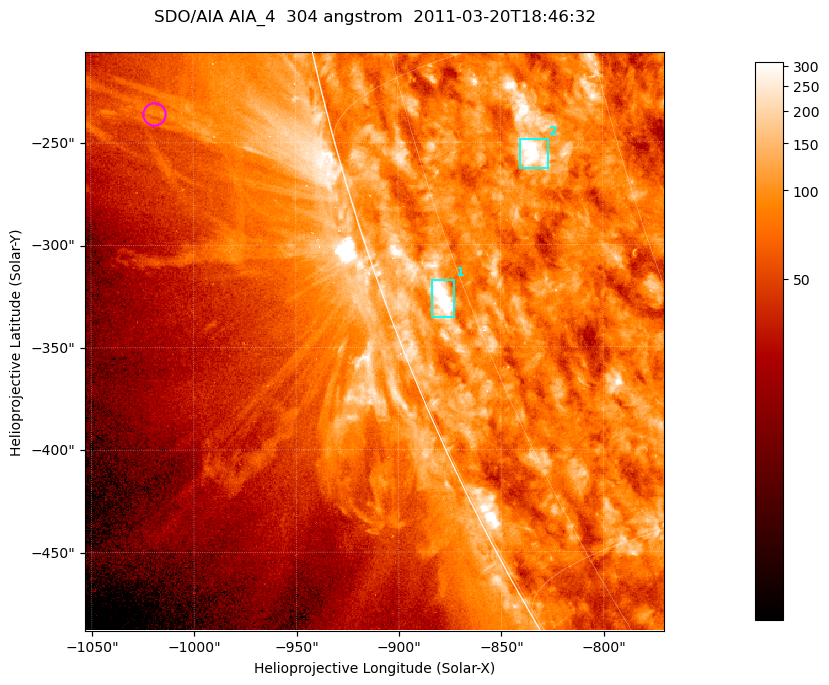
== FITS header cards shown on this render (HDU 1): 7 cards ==
TELESCOP= 'SDO/AIA '           / For AIA: SDO/AIA
INSTRUME= 'AIA_4   '           / For AIA: AIA_ATA1, AIA_ATA2, AIA_ATA3 or AIA_AT
WAVELNTH=                  304 / [angstrom] Wavelength
WAVEUNIT= 'angstrom'           / Wavelength unit: angstrom
DATE-OBS= '2011-03-20T18:46:32.123' / [ISO] Date when observation started; ISO 8
CTYPE1  = 'HPLN-TAN'           / CTYPE1; Typically HPLN
CTYPE2  = 'HPLT-TAN'           / CTYPE2; Typically HPLT

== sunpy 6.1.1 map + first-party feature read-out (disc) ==
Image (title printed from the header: SDO/AIA AIA_4  304 angstrom  2011-03-20T18:46:32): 471 x 471 px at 0.6 arcsec/px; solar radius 964 arcsec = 1606 px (partial field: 1.2% of the solar disc is inside the frame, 44% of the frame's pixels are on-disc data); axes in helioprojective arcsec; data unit not stated in the header (colour bar unlabelled)
Orientation: roll -0.132 deg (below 1 deg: not rotated)
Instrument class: DISC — disc imager (sunpy class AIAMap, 304 A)
Bright regions (active regions / flare kernels): reference = the on-disc median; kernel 5 px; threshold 5 sigma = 143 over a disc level ~84.5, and >= 1.15x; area >= 221 px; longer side >= 6 px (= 3.6 arcsec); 2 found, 2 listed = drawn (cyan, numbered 1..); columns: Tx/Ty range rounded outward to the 2 arcsec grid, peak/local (2 s.f.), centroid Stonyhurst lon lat
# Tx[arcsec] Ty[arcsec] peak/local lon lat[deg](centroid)
1 -884..-872 -336..-316 8.4 -78 -21
2 -840..-826 -264..-248 5.1 -66 -18
Off-limb structures (1.02-1.3 R_sun): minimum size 110 px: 7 found; the strongest spans PA ~100..105 deg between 1.05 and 1.12 R_sun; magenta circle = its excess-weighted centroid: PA ~105 deg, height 1.09 R_sun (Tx ~-1020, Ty ~-236 arcsec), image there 2.1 x the reference